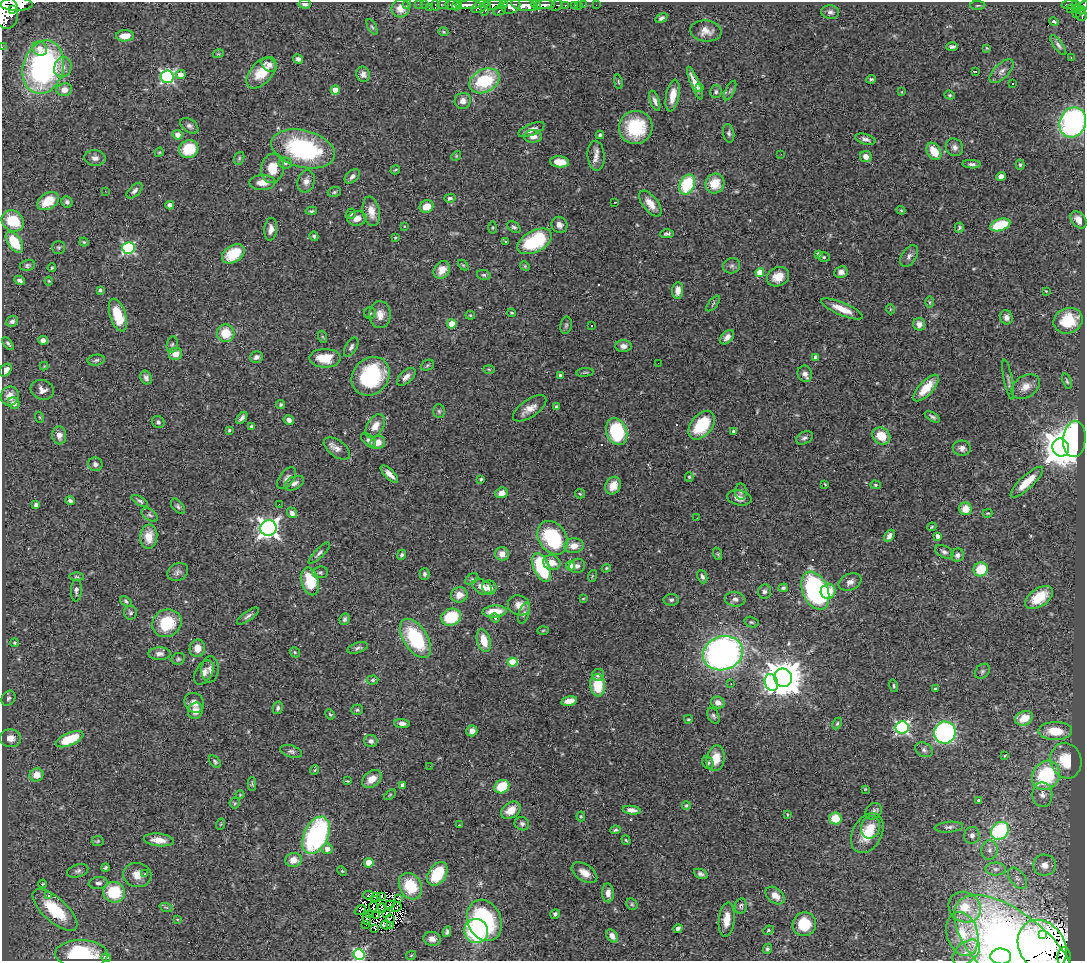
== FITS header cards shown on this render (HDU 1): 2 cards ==
NAXIS1  =                 1083
NAXIS2  =                  959

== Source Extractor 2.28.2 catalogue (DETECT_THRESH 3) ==
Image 1083 x 959 px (HDU 1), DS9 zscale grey, 1 PNG px = 1 image px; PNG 1087 x 963 px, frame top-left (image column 1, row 959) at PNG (2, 2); each listed source drawn as its Kron ellipse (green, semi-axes under 4 px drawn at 4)
Background 0.703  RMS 0.045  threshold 0.134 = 3 sigma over >= 5 px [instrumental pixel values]
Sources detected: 469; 9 with non-positive FLUX_AUTO (blend fragments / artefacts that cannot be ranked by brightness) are neither listed nor drawn; the other 460 listed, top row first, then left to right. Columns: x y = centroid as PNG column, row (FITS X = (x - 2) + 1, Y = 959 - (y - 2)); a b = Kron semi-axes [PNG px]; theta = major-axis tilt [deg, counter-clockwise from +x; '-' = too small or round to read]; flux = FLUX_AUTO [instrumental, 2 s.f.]
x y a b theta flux
17 4 16 6 1 1600
305 4 6 4 -6 9.4
407 4 4 3 - 6.9
418 4 3 2 - 4.9
425 4 2 2 - 6.1
443 4 6 4 12 32
493 4 9 5 4 280
503 4 4 3 - 77
1069 4 8 3 8 100
435 5 5 3 - 19
452 5 7 5 7 340
457 5 6 3 61 210
468 5 13 4 2 660
524 5 13 5 -10 1500
536 5 5 3 - 150
545 5 10 4 1 530
565 5 3 3 - 53
574 5 4 2 - 23
579 5 2 2 - 2.9
584 5 2 2 - 6.9
596 5 2 2 - 3.2
978 5 8 3 1 4.1
1075 5 4 3 - 58
480 6 9 5 32 250
511 6 9 7 23 520
556 6 6 5 - 76
1083 6 5 4 - 140
486 7 9 3 75 180
401 8 9 9 - 32
429 8 3 2 - 38
1070 9 2 2 - 6.1
1077 9 4 3 - 28
12 10 4 3 - 300
499 10 6 4 26 93
1081 10 4 3 - 100
5 11 18 13 -77 2500
830 12 9 7 -7 10
1076 14 3 2 - 11
1081 15 6 5 - 130
661 18 6 4 32 7.3
1054 22 5 3 - 8.9
372 27 8 4 -63 5.1
706 31 15 10 -6 27
443 32 5 4 - 3.3
125 36 9 5 4 41
1058 45 12 4 -53 9.6
2 47 2 2 - 4.4
952 47 6 3 2 7.2
40 48 8 7 - 24
987 48 4 3 - 3.4
218 54 5 3 - 2.9
1071 58 3 2 - 3.4
298 59 5 4 - 10
269 65 8 6 -38 13
43 67 27 20 73 650
63 67 10 8 71 22
975 71 4 2 - 4.2
1002 71 15 7 44 17
261 73 19 10 48 70
181 74 4 4 - 31
363 74 8 6 -71 13
167 77 6 6 - 570
871 79 5 4 - 5.4
485 81 16 11 27 190
618 82 7 3 -81 3.5
695 83 18 4 -68 27
1013 83 3 2 - 4.9
699 88 3 3 - 14
64 90 8 6 7 23
335 90 4 4 - 50
730 91 10 4 63 7.6
716 92 6 5 - 6.1
902 92 4 2 - 2.1
950 95 5 4 - 4.2
673 96 16 6 80 37
463 101 8 8 - 20
655 101 11 4 -71 12
1073 122 15 13 66 630
189 126 10 6 -35 11
636 127 17 16 - 160
531 129 14 5 23 21
729 133 9 5 -79 7.5
178 135 5 4 - 19
600 135 4 3 - 7.3
533 136 9 6 -2 19
865 139 10 5 -17 11
954 147 9 8 - 13
189 149 10 9 - 82
303 149 32 18 -14 370
934 151 9 6 -57 56
159 152 5 4 - 3.2
781 154 3 2 - 3.6
456 156 5 4 - 3.6
596 156 15 8 -86 21
866 157 6 5 - 22
95 158 10 7 -6 15
239 158 7 5 70 4.8
560 162 9 5 -5 46
285 163 7 5 -3 7.1
972 164 9 4 -2 8
1020 165 5 4 - 4.8
273 168 15 11 74 66
395 170 5 2 - 3
352 176 9 5 43 11
1001 177 5 4 - 20
306 181 11 8 71 21
262 182 13 7 1 34
687 184 10 7 65 170
715 184 10 9 - 61
105 191 2 2 - 18
135 191 10 5 45 9.5
334 192 7 5 18 5.1
450 198 5 4 - 7.5
48 201 12 8 32 62
67 202 6 5 - 7.5
615 202 3 2 - 1.9
650 203 15 7 -52 31
170 205 4 4 - 21
427 206 7 6 - 34
901 210 4 4 - 3.4
311 211 6 3 9 4.7
371 211 15 8 -78 36
351 214 5 4 - 5.6
357 218 9 7 9 25
1079 220 10 6 -50 22
13 221 12 10 -34 110
559 225 8 7 - 14
1000 225 10 6 18 130
404 226 4 3 - 2.1
514 227 7 5 -34 6.4
493 228 6 3 90 3.1
959 228 5 4 - 5
271 229 11 6 85 18
667 234 7 3 1 6.4
314 236 5 4 - 5.2
395 238 3 3 - 3.1
505 241 3 3 - 6.2
535 241 19 10 28 220
14 242 12 6 -56 110
84 242 4 4 - 3.6
59 247 6 6 - 5.5
128 248 6 6 - 420
233 254 12 8 33 90
818 254 4 3 - 11
909 256 12 7 57 13
824 257 6 5 - 4.7
27 265 7 5 13 6.8
463 265 6 4 -44 4
525 266 5 4 - 4.1
732 266 9 7 15 9.1
52 268 4 3 - 3.4
442 270 9 7 53 34
841 272 7 6 - 14
760 273 4 4 - 77
484 275 7 5 -13 5.5
778 277 11 9 27 42
19 280 5 4 - 9.8
49 281 4 4 - 2.9
100 290 4 3 - 6.1
678 291 8 5 86 23
1046 291 3 3 - 2.8
929 302 6 4 -89 4
713 303 9 3 50 4.4
842 309 22 6 -23 43
890 309 5 3 - 2.3
370 313 6 6 - 5.9
512 313 4 3 - 3.8
118 315 17 8 -72 100
380 315 13 10 90 28
470 315 5 4 - 3.3
1006 317 7 6 - 14
12 321 6 5 - 9.1
1068 321 15 12 21 81
452 324 4 4 - 82
919 324 6 6 - 16
566 325 8 5 79 6.4
592 326 3 2 - 3.4
226 333 9 8 - 71
323 337 6 4 -70 3.9
727 337 8 5 46 15
43 340 5 4 - 13
8 344 8 3 -51 5.9
172 345 8 5 79 6.7
623 346 8 6 2 14
351 347 10 5 58 9.4
175 354 7 6 - 34
256 357 6 5 - 11
815 357 4 3 - 11
325 358 16 9 0 65
96 360 9 5 9 7.8
658 363 2 2 - 3.6
427 365 7 5 23 4.2
44 366 4 4 - 2.9
489 369 6 4 -2 3.1
6 370 7 5 49 24
585 372 9 3 5 4.6
805 374 8 7 - 17
560 375 3 3 - 7.4
371 376 21 17 47 260
406 377 11 6 43 17
146 378 7 5 -66 8.9
1008 380 20 3 -79 8.3
1067 381 8 4 -71 5.3
1026 387 15 10 33 32
926 388 17 7 47 65
42 390 12 9 -18 19
10 396 10 9 - 28
14 403 6 5 - 19
281 404 5 4 - 4.7
556 406 3 3 - 5
530 408 19 8 35 32
439 411 7 5 -87 6.2
39 417 5 3 - 2.7
932 417 8 4 -30 7.7
242 418 7 3 50 9.7
289 420 5 4 - 13
158 422 6 5 - 8
702 425 16 10 51 130
375 426 13 8 59 30
252 427 3 3 - 8.1
229 430 4 4 - 3.1
734 431 4 3 - 6.3
617 432 14 10 -69 220
59 435 9 7 -86 20
881 436 9 8 - 59
804 438 9 6 28 9.2
1074 439 18 11 85 1300
369 440 9 5 -44 9.6
378 442 7 6 - 28
1061 447 9 8 - 6300
337 448 15 8 -36 18
962 448 9 7 -1 14
95 464 7 6 - 11
389 474 11 4 -44 20
689 477 5 4 - 4.1
287 478 13 7 53 13
481 479 4 3 - 3.7
1027 482 21 6 43 66
294 483 10 6 27 14
825 484 3 2 - 3.1
875 485 5 4 - 4.2
613 486 9 7 61 36
741 492 8 6 -87 6.9
501 493 6 5 - 22
580 494 5 4 - 3.6
739 498 12 7 -12 20
70 501 5 4 - 7.7
140 501 9 4 -32 6.4
279 504 3 2 - 4.3
36 505 4 4 - 8.2
178 506 9 5 -50 7.4
966 509 6 6 - 44
292 513 5 4 - 12
988 513 5 3 - 3.2
150 515 9 5 -34 7.4
697 518 3 2 - 2.4
932 527 4 3 - 3.3
268 528 8 8 - 1700
889 536 7 4 58 12
937 536 4 3 - 15
149 537 12 8 85 47
552 538 18 13 -56 250
574 546 10 7 5 33
944 552 10 6 -28 8.9
319 553 14 4 45 9
502 554 7 6 - 28
718 554 6 4 -71 3.9
402 555 5 4 - 6.5
958 555 7 6 - 12
552 563 9 7 -22 32
570 566 4 4 - 83
577 566 8 7 - 12
542 568 15 7 -67 210
606 568 4 3 - 3.5
981 569 7 7 - 82
178 572 11 8 29 12
320 572 8 6 5 6.4
424 574 6 5 - 5.9
592 576 6 3 73 3.3
76 577 7 3 -1 3.8
702 577 7 4 -69 8
472 579 7 5 36 5.2
310 581 14 8 -75 110
850 582 12 8 23 17
482 587 10 7 -28 31
489 587 7 6 - 20
783 588 5 4 - 5.1
76 590 11 5 87 9.3
764 591 7 6 - 9.8
815 591 20 12 -67 540
828 591 8 7 - 61
459 595 8 7 - 28
1039 597 15 9 35 85
583 599 4 3 - 2.2
735 599 10 7 -7 12
671 600 7 6 - 7
126 601 7 4 -37 5.5
519 605 11 9 -25 33
494 611 12 6 5 68
130 613 7 6 - 6.5
524 613 11 5 73 11
248 616 13 4 35 9.4
451 617 10 8 23 130
495 618 5 4 - 3.4
345 619 6 4 65 6.6
751 622 7 5 -15 5.4
167 623 15 13 32 110
543 630 6 3 2 3.4
416 638 22 12 -57 210
484 641 11 6 -74 54
14 643 4 4 - 3.9
197 648 9 7 79 30
358 648 11 5 17 8.5
295 652 5 4 - 4
723 653 20 17 18 1200
159 654 11 6 0 13
178 659 7 6 - 5.7
512 662 5 4 - 120
210 669 13 8 86 16
982 671 8 6 45 7.3
204 672 13 8 58 20
598 675 6 6 - 14
783 678 9 8 - 7100
373 680 6 4 4 5.4
771 682 9 6 -70 590
731 683 3 2 - 7.4
598 685 11 7 -85 95
894 686 6 4 -74 4.5
935 688 3 3 - 4.5
8 698 8 6 55 8
569 701 8 4 12 32
194 703 10 9 - 19
718 703 7 5 -21 16
278 708 6 5 - 7.2
357 710 6 5 - 5.5
195 711 8 7 - 25
330 714 5 4 - 3.8
713 716 8 5 -60 7.2
1024 718 9 7 26 48
688 719 4 3 - 3.3
837 723 6 4 63 4.7
402 724 7 4 -7 12
902 727 6 6 - 590
472 731 5 5 - 19
1055 731 17 9 0 65
945 732 11 11 - 520
10 738 11 9 -2 22
70 739 15 6 23 110
371 741 6 6 - 11
924 750 9 6 -29 10
291 751 11 6 -17 8.5
1005 756 3 2 - 2.6
716 758 13 9 80 49
1066 761 18 15 -72 80
215 762 7 5 -48 5.9
708 763 7 5 -55 5.4
430 766 2 2 - 3.1
315 770 5 3 - 2.9
37 775 7 6 - 34
1046 775 15 13 52 230
372 779 11 7 39 32
347 781 3 2 - 2.8
252 784 7 4 -90 4.4
402 785 4 3 - 12
502 787 8 6 30 77
865 789 3 3 - 2.4
240 795 4 4 - 2.9
390 795 7 3 38 3.3
1042 795 12 10 -89 20
979 800 3 3 - 9
235 803 5 5 - 4.5
686 805 4 3 - 3.4
511 810 11 7 34 42
632 810 9 4 -7 17
874 811 9 7 48 11
787 814 4 2 - 2.4
581 816 5 4 - 3.7
835 818 6 6 - 59
221 824 6 3 70 3.1
522 824 7 6 - 8.7
459 825 2 2 - 1.6
870 827 11 9 70 33
949 827 14 5 5 11
615 830 5 4 - 4.8
1000 831 10 8 46 260
867 833 21 14 61 81
316 835 20 12 64 460
972 835 8 7 - 13
159 840 15 6 -6 34
626 840 5 3 - 3.5
98 841 6 5 - 4.6
327 849 5 5 - 18
989 850 10 8 87 16
294 860 8 7 - 32
369 863 4 4 - 71
1045 865 11 10 - 26
105 868 4 3 - 4.6
996 869 10 6 -1 14
78 871 11 6 18 10
342 871 5 3 - 2.9
584 873 14 8 -32 29
145 874 3 3 - 4.4
437 874 13 8 57 100
701 874 7 4 -23 8.9
137 875 14 12 -7 37
1017 878 12 7 -52 15
98 883 9 6 6 11
43 884 4 3 - 3.2
410 886 14 11 -59 110
114 892 11 10 - 130
608 893 9 6 -87 16
49 895 3 2 - 6.2
369 895 5 3 - 15
775 896 11 7 -39 24
376 897 5 2 - 4.4
382 897 3 2 - 2.7
398 898 4 2 - 3.3
375 900 3 2 - 0.73
632 904 6 5 - 5
389 905 5 3 - 2.3
741 906 8 6 78 7.4
166 907 7 4 -18 5
373 907 5 2 - 0.41
396 907 5 2 - 2.1
965 907 17 15 -33 75
382 908 4 2 - 1.4
55 910 28 12 -42 140
360 910 6 3 36 5.7
387 914 3 3 - 12
555 914 5 4 - 7
370 915 4 2 - 6.2
377 915 3 2 - 2.8
177 919 4 2 - 2.5
367 919 6 2 -84 4.9
390 919 3 2 - 1.9
484 920 21 16 -65 400
727 920 17 7 83 41
365 924 3 2 - 10
804 924 12 11 - 95
386 925 5 4 - 1.3
390 926 2 2 - 2.8
375 928 3 2 - 4.6
678 928 4 3 - 6.7
768 930 5 4 - 4.1
476 931 12 11 - 260
447 932 5 4 - 6.4
962 934 22 15 -73 95
1042 934 3 3 - 70
612 936 7 5 -54 17
432 939 8 7 - 16
1042 946 28 22 -56 1300
767 949 5 4 - 5.2
966 952 16 10 40 28
1016 952 76 35 -41 1600
81 954 26 14 -2 230
359 955 5 5 - 390
411 955 5 3 - 3.1
1001 956 10 8 -5 93
1064 957 10 6 86 56
106 958 4 3 - 22
At the frame edge (FLAGS 8, measured only in part): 8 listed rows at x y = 17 4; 305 4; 1083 6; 5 11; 2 47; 1016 952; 359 955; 1064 957
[9 non-positive-flux detections neither listed nor drawn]